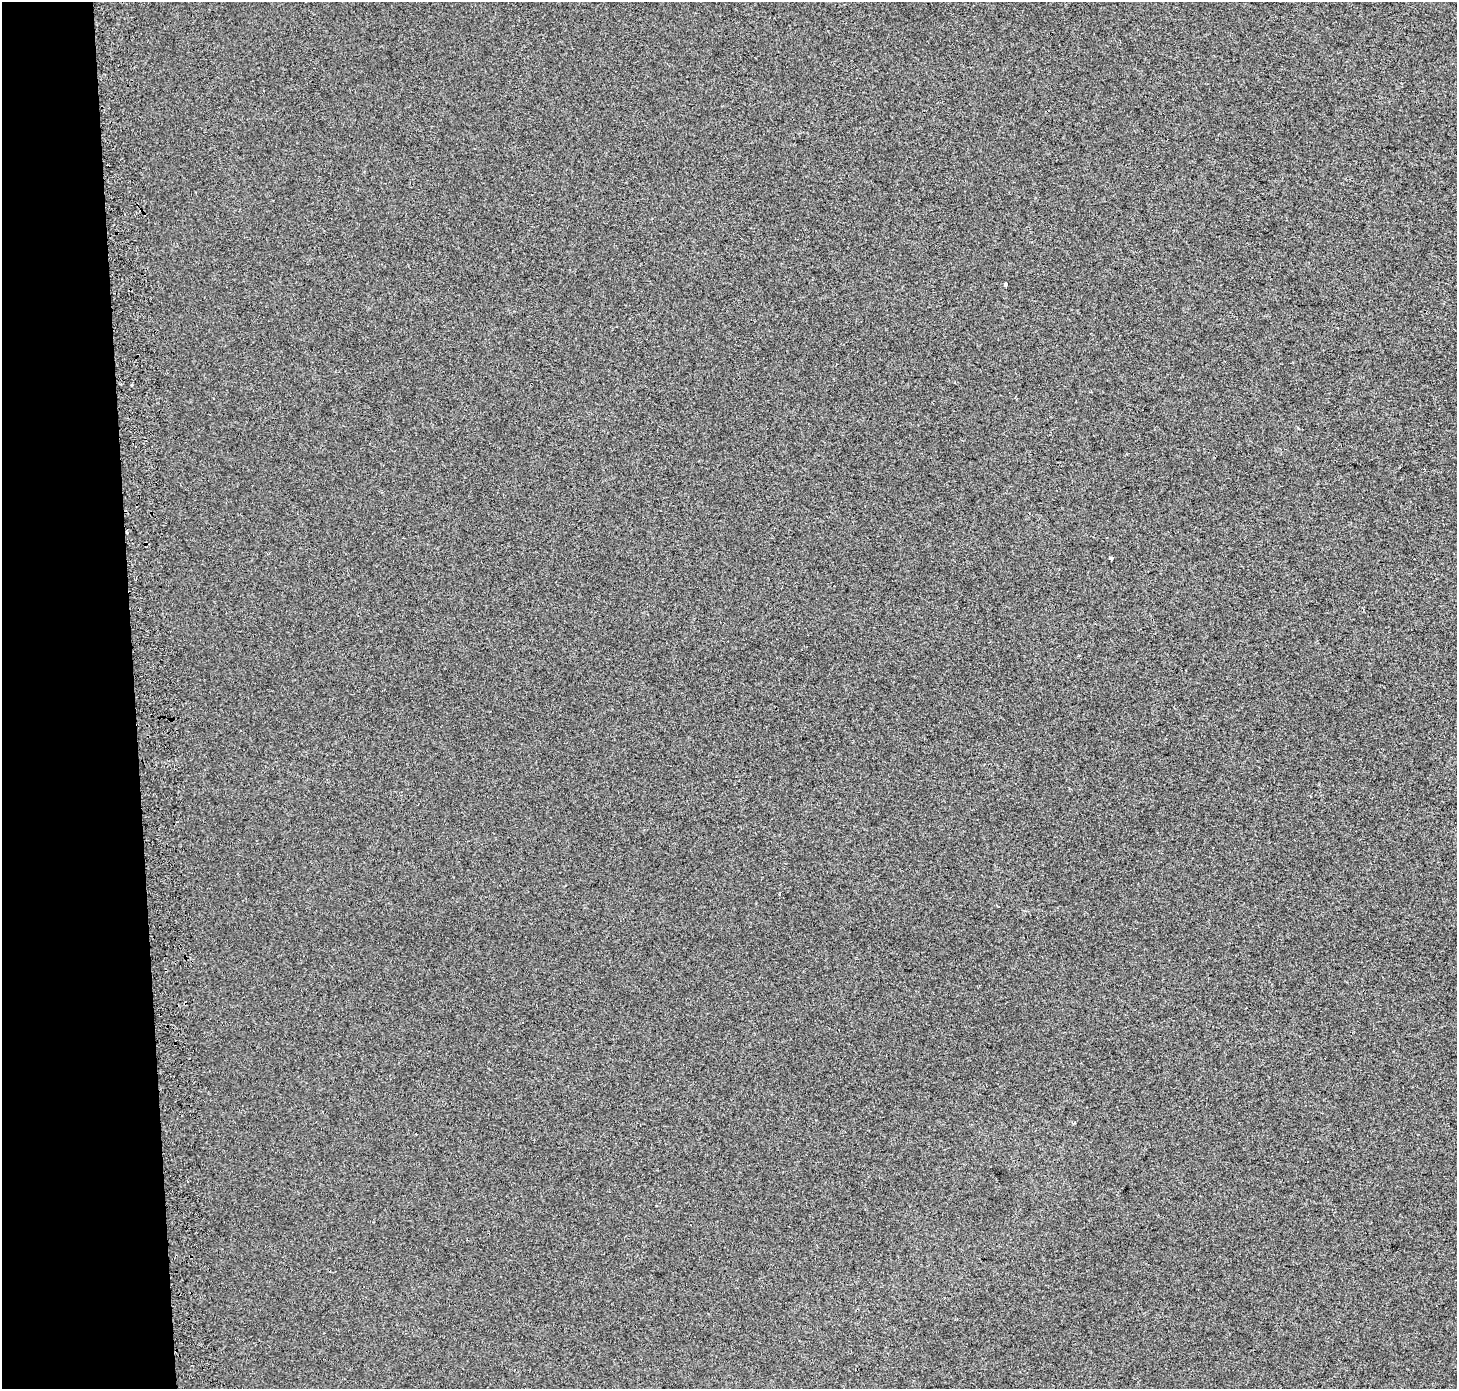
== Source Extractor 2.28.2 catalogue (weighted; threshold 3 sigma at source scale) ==
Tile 4 of 3 x 3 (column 1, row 2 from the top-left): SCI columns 73-1527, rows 1387-2773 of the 4510 x 4167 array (HDU 1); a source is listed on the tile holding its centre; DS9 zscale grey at full resolution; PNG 1459 x 1391 px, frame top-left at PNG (2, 2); no overlay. Shown black and unused: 9% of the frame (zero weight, under 2 of 3 exposures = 2% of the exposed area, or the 3 px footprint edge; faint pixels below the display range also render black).
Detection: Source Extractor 2.28.2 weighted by HDU 2 'WHT'; one run over the whole footprint, this tile lists its part. Background 0.00625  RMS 0.0067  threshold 0.0303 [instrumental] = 3 sigma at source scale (4.5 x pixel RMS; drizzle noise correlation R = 1.50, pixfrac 1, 0.0396/0.0396 arcsec/px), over >= 5 px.
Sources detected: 5; all 5 listed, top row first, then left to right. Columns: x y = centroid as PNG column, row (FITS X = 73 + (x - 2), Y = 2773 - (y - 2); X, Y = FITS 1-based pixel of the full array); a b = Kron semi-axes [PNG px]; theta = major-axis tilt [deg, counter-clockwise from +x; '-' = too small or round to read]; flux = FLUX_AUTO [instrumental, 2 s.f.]
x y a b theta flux
1005 284 3 3 - 4.5
120 384 3 3 - 0.83
131 385 3 3 - 2.3
127 532 3 3 - 1.2
1111 558 4 3 - 5.2
Overlapping masked pixels (flux is a lower limit): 1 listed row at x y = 127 532